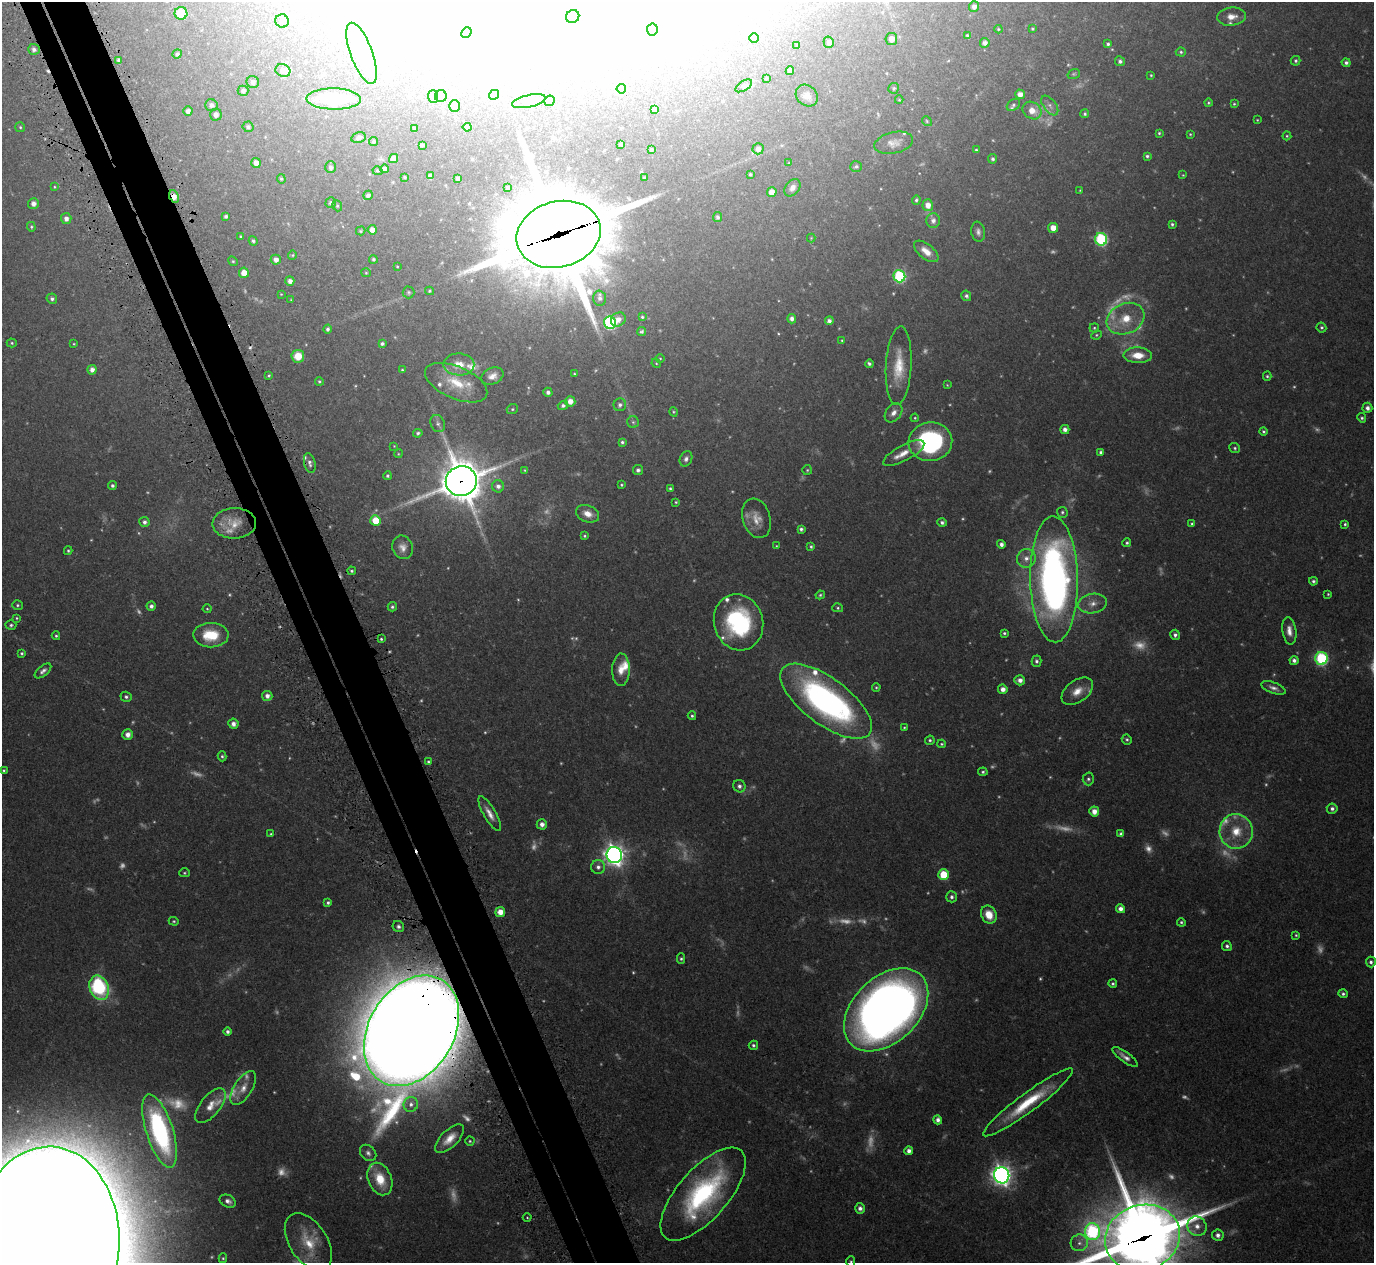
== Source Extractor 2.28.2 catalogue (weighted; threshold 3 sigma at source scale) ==
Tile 11 of 4 x 4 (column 3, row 3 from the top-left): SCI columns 2797-4168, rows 1449-2709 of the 5575 x 5551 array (HDU 1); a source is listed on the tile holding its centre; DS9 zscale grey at full resolution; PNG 1376 x 1265 px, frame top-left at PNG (2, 2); each listed source drawn as its Kron ellipse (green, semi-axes under 4 px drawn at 4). Shown black and unused: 5% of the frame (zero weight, under 3 of 5 exposures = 4% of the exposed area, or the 3 px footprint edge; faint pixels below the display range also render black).
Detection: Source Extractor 2.28.2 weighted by HDU 2 'WHT'; one run over the whole footprint, this tile lists its part. Background 0.0876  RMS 0.0034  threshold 0.0154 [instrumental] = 3 sigma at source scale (4.5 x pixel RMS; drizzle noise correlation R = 1.50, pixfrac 1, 0.05/0.05 arcsec/px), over >= 5 px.
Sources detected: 436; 88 too faint to see at this stretch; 18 inside a brighter object's white glare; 2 cosmic-ray / hot-pixel residue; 1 long thin detection or spike segment (spike, bleed or trail) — neither listed nor drawn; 10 inside a brighter listed object's ellipse — not listed separately; the other 317 listed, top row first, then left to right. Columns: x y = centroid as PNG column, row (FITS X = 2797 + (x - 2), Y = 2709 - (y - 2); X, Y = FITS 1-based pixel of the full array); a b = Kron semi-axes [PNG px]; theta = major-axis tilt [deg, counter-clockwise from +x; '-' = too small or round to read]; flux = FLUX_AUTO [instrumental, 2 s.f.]
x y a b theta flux
974 7 5 5 - 1.7
181 13 6 6 - 10
573 17 7 6 - 0.94
1232 17 14 9 6 3
282 21 7 6 - 1.2
652 29 6 5 - 0.58
998 29 4 4 - 0.35
1032 29 3 3 - 0.37
466 32 5 4 - 0.52
968 36 4 4 - 0.65
754 38 5 5 - 0.43
891 39 6 6 - 2.5
829 42 6 5 - 1.6
985 43 5 4 - 1.5
1108 44 4 4 - 0.71
797 45 4 4 - 0.33
34 49 6 5 - 1.2
1181 52 5 4 - 0.56
362 53 32 11 -70 7.4
177 54 5 4 - 0.74
119 60 4 3 - 0.93
1120 61 5 4 - 0.97
1296 61 5 5 - 0.65
1346 63 5 4 - 0.98
283 70 7 6 - 2.1
790 71 4 4 - 1.2
1074 74 6 4 20 0.48
1151 75 3 3 - 0.32
766 78 3 2 - 0.36
253 82 6 6 - 1.2
744 86 9 5 31 0.79
894 88 5 5 - 0.55
621 89 5 4 - 3.4
243 91 5 5 - 1.1
1020 94 5 5 - 2.4
494 95 5 4 - 0.48
433 96 6 5 - 0.75
441 96 6 6 - 3.9
807 96 12 10 -43 2.4
334 99 27 10 -1 19
899 100 4 4 - 0.32
529 101 17 6 13 1.7
549 101 5 5 - 0.61
1208 103 4 4 - 0.47
1234 104 3 3 - 0.42
211 105 6 6 - 1.2
1013 105 7 5 37 0.63
1050 105 11 6 -53 1.5
454 106 6 5 - 2.5
655 110 4 4 - 1.1
188 111 4 4 - 1.4
1032 111 10 8 -33 3.8
216 114 6 5 - 1.5
1085 114 4 4 - 0.6
1257 120 4 3 - 0.31
927 121 5 4 - 0.43
20 127 5 5 - 0.45
248 127 5 5 - 0.87
467 127 4 4 - 0.84
414 129 4 4 - 0.49
1159 133 4 4 - 0.47
1190 134 4 4 - 0.36
1287 136 4 4 - 0.44
358 138 7 5 14 0.93
374 141 4 4 - 0.59
894 143 19 10 12 2.9
621 144 3 2 - 0.35
422 145 4 3 - 0.59
758 149 5 5 - 1.5
651 150 3 3 - 0.58
976 150 4 4 - 0.43
1147 156 4 3 - 0.57
393 158 5 4 - 2.5
993 159 4 4 - 0.77
256 163 5 4 - 2.4
789 163 4 3 - 0.25
856 166 6 5 - 0.83
330 167 6 5 - 1.1
385 169 4 4 - 1.4
377 171 5 4 - 0.48
750 174 3 3 - 0.43
1183 175 4 4 - 0.29
430 176 4 4 - 1.1
405 177 3 2 - 0.29
458 178 3 3 - 0.55
644 178 3 3 - 0.35
281 179 5 4 - 0.47
54 187 3 3 - 0.3
508 188 3 3 - 0.64
792 188 9 7 52 1.7
1080 190 4 3 - 0.27
772 192 5 4 - 3.1
368 195 5 4 - 0.97
174 196 6 4 -64 2.5
916 200 5 4 - 0.65
33 203 5 5 - 1.9
331 203 5 5 - 0.86
928 205 6 5 - 2.8
337 206 6 4 -69 0.51
226 216 3 3 - 0.77
717 217 5 4 - 0.83
66 218 5 5 - 1.5
933 221 7 6 - 1.7
1172 224 4 3 - 0.58
31 227 5 4 - 0.46
1053 228 5 5 - 3.6
372 230 5 4 - 2.2
361 231 5 4 - 0.42
978 232 10 6 -82 1.3
558 234 43 33 15 5800
241 237 3 3 - 0.45
811 238 4 4 - 0.31
1101 239 6 6 - 43
253 241 5 4 - 0.71
926 251 14 7 -39 3.4
292 255 5 4 - 0.39
373 259 4 4 - 0.6
276 260 5 5 - 1.8
233 261 5 4 - 0.4
397 266 4 2 - 0.23
244 273 5 5 - 4.1
366 273 4 4 - 0.37
899 276 6 6 - 38
290 281 4 4 - 1.7
430 291 4 3 - 0.49
408 292 6 6 - 0.62
281 294 3 3 - 0.24
966 296 5 4 - 0.84
600 298 8 6 -88 1.3
52 299 5 5 - 0.93
291 300 4 2 - 0.25
642 317 4 4 - 0.44
618 319 8 6 33 2.2
792 319 5 4 - 1.3
1126 319 19 15 24 9.7
829 321 4 4 - 1.1
610 323 6 6 - 50
1321 327 5 4 - 0.63
1094 328 4 4 - 0.47
327 329 4 4 - 0.8
642 331 4 4 - 0.58
1096 335 5 4 - 0.46
842 340 3 3 - 0.29
12 343 5 4 - 0.44
74 344 3 3 - 0.28
382 344 4 3 - 0.78
1138 355 14 8 -2 5.9
298 356 6 6 - 6.2
660 358 4 3 - 0.28
656 363 5 3 - 0.31
459 364 15 11 -1 4.9
869 364 4 3 - 0.8
899 366 39 13 87 10
92 370 5 4 - 1.8
402 370 4 3 - 0.36
574 374 3 3 - 0.35
269 375 3 3 - 0.4
492 376 11 8 23 2.5
1267 376 4 4 - 0.5
319 381 4 4 - 0.53
456 383 33 16 -24 11
947 385 3 3 - 0.27
548 392 4 4 - 1.2
570 401 5 5 - 2.6
620 405 6 6 - 1.1
563 406 5 4 - 0.87
1367 408 5 5 - 1.4
512 409 6 4 22 0.48
674 412 5 3 - 0.36
893 413 11 7 52 2.1
915 418 4 3 - 0.35
1362 418 5 4 - 0.59
633 422 6 6 - 0.65
438 423 9 7 -65 1.1
1065 429 4 4 - 1.8
1263 431 4 4 - 0.59
418 433 5 4 - 0.63
622 442 4 4 - 0.63
930 442 22 19 8 45
394 446 3 3 - 0.2
1235 448 5 5 - 0.56
1101 452 4 3 - 0.83
904 453 23 7 28 3.9
398 454 4 3 - 0.29
686 459 8 6 64 1.2
310 463 10 5 -77 1.2
525 470 4 3 - 0.32
638 470 5 5 - 0.99
807 470 5 5 - 0.46
387 476 4 4 - 0.52
461 481 15 15 - 1000
621 485 3 3 - 0.42
112 486 4 4 - 0.82
498 486 6 6 - 1.4
670 489 4 3 - 0.52
676 502 4 4 - 0.46
1062 512 5 5 - 0.64
588 514 12 8 -21 3.3
756 518 20 13 -73 4.7
375 520 5 5 - 7
144 522 5 5 - 1.1
942 522 5 4 - 0.83
234 523 22 15 2 6.4
1192 524 3 3 - 0.56
1345 524 4 4 - 0.54
801 529 4 4 - 0.8
585 536 4 3 - 0.45
1127 543 4 4 - 0.57
1001 544 4 4 - 1.2
776 546 3 3 - 0.27
403 547 12 10 -68 2.4
811 547 4 3 - 0.55
68 551 4 3 - 0.49
1026 558 9 9 - 2.5
352 571 4 3 - 0.56
1054 579 63 24 -89 180
1313 581 4 4 - 0.73
1328 594 4 4 - 0.41
820 595 5 4 - 0.49
1093 604 14 9 9 3.3
17 605 5 5 - 0.59
151 606 4 4 - 1.1
392 607 4 4 - 0.72
838 608 5 4 - 0.49
207 609 4 4 - 0.38
17 618 4 4 - 0.38
738 622 28 24 -73 40
11 625 5 4 - 0.61
1289 631 14 7 -82 2.7
1004 633 3 3 - 0.54
211 635 17 12 -2 12
1175 635 5 5 - 0.97
56 636 4 3 - 0.5
381 639 4 4 - 0.51
22 653 4 3 - 0.53
1321 658 6 6 - 50
1294 660 4 4 - 1.2
1036 661 5 5 - 0.85
621 670 16 9 88 4.1
43 671 10 5 40 1.3
1020 680 5 5 - 1.8
876 687 4 3 - 0.41
1273 688 13 5 -21 1.6
1003 689 5 4 - 2
1077 691 18 11 36 4.8
267 696 5 5 - 1.7
126 697 5 5 - 0.77
826 701 54 23 -37 120
692 716 4 4 - 0.63
233 724 5 5 - 1.7
904 727 4 3 - 0.34
128 734 5 5 - 2
1127 739 5 4 - 0.61
930 740 5 4 - 0.59
942 744 4 3 - 0.44
222 756 5 4 - 0.55
428 762 4 3 - 0.5
4 770 4 4 - 0.44
983 772 4 4 - 0.58
1088 779 6 5 - 0.8
739 786 6 6 - 1.3
1332 809 5 5 - 1.1
1094 811 5 5 - 2.8
490 814 19 6 -60 2.9
542 824 5 5 - 1.8
1236 831 17 16 - 9.2
271 834 4 3 - 0.34
1121 834 4 4 - 0.91
614 855 8 7 - 230
598 867 7 7 - 1.4
184 873 5 4 - 0.47
944 875 5 5 - 14
951 897 5 5 - 0.96
328 903 4 3 - 0.63
1120 909 4 4 - 1.8
500 912 5 5 - 3.3
989 915 9 7 -63 4.8
174 921 5 4 - 0.45
1181 922 4 4 - 0.57
398 927 6 5 - 0.91
1296 935 4 4 - 0.44
1227 946 5 4 - 0.87
681 959 5 4 - 0.56
1371 962 5 5 - 0.88
1113 984 4 4 - 0.59
99 988 12 9 -68 36
1343 994 5 4 - 0.79
886 1010 49 32 44 370
412 1031 59 42 59 3300
227 1032 4 4 - 0.91
753 1045 5 4 - 0.74
1125 1057 15 5 -36 1.9
243 1088 19 9 58 3.6
1028 1102 55 9 37 17
411 1104 7 7 - 1.5
210 1106 21 10 51 4.6
938 1120 4 4 - 1.5
160 1131 38 13 -72 68
450 1139 18 8 44 4.4
470 1141 4 4 - 0.46
909 1151 4 4 - 1.8
368 1153 9 7 -44 1.3
1002 1175 8 7 - 220
380 1179 17 11 -67 8.1
703 1194 58 25 49 54
228 1201 9 6 -26 1.5
860 1208 5 5 - 1.3
527 1217 4 3 - 0.31
1197 1226 10 9 - 3
1092 1232 8 7 - 52
1218 1235 5 5 - 1.5
1142 1238 38 32 18 1900
308 1242 32 19 -56 11
1079 1243 9 8 - 2.2
46 1246 100 73 86 10000
223 1258 5 4 - 0.47
851 1262 5 4 - 0.49
Overlapping masked pixels (flux is a lower limit): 5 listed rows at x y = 174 196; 558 234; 461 481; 412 1031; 1142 1238
Isophote crosses this tile's border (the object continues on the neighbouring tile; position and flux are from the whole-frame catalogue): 3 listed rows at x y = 1142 1238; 46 1246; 851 1262